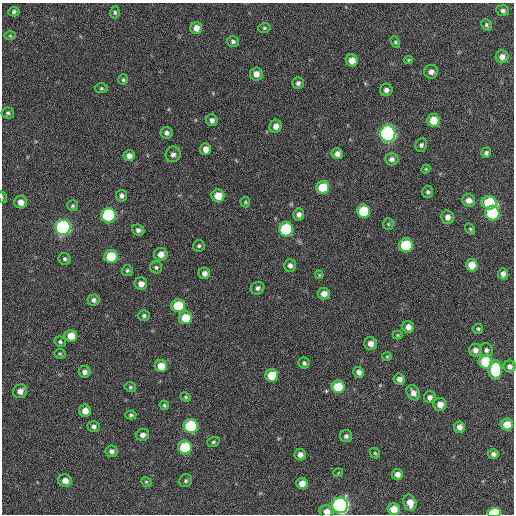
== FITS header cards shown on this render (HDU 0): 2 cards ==
NAXIS1  =                  512 / Axis length
NAXIS2  =                  512 / Axis length

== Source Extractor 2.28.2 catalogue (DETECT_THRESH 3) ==
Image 512 x 512 px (HDU 0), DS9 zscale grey, 1 PNG px = 1 image px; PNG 516 x 516 px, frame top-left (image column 1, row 512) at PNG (2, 3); each listed source drawn as its Kron ellipse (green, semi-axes under 4 px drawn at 4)
Background 370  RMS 19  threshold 56.1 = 3 sigma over >= 5 px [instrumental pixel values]
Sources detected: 123; all 123 listed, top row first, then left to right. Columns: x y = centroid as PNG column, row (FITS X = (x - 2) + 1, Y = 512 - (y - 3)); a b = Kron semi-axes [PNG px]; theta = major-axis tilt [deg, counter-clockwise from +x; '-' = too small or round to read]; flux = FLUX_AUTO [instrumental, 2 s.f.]
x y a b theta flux
503 10 6 5 - 3500
14 12 5 5 - 3000
115 12 6 4 -87 2200
487 25 6 5 - 2300
196 28 6 6 - 10000
264 28 6 5 - 2100
10 36 6 4 -1 1500
233 42 6 5 - 3300
395 42 6 4 -62 1800
502 57 6 6 - 7800
352 60 6 6 - 13000
408 60 5 4 - 1400
431 72 7 7 - 6300
256 74 6 6 - 9000
123 80 5 4 - 2200
298 83 6 5 - 3900
101 88 6 5 - 2000
386 90 6 6 - 5000
8 113 6 5 - 2700
212 120 6 5 - 5000
433 120 6 6 - 22000
276 126 6 6 - 8100
166 133 6 6 - 4300
388 134 8 7 - 290000
421 145 7 6 - 3400
205 149 6 5 - 8600
486 153 5 5 - 3000
173 154 8 7 - 5700
337 154 6 5 - 6400
129 156 5 5 - 7000
392 159 7 6 - 5100
426 169 4 4 - 1300
323 188 6 6 - 31000
428 192 6 5 - 3000
121 196 6 5 - 4100
218 196 6 6 - 18000
2 197 6 3 -73 1400
468 200 6 6 - 7700
21 202 6 6 - 9800
245 202 5 5 - 1700
489 203 7 7 - 58000
73 206 5 5 - 2100
363 211 6 6 - 47000
492 213 7 7 - 79000
299 214 6 5 - 5200
108 215 7 7 - 130000
448 217 7 6 - 6800
388 224 5 5 - 2100
63 227 7 7 - 210000
286 229 7 7 - 93000
470 229 6 4 -60 1800
138 230 6 5 - 4400
406 245 7 6 - 70000
199 246 6 5 - 2400
161 254 7 6 - 11000
111 256 6 6 - 36000
65 259 6 5 - 2500
290 265 6 6 - 4800
472 265 6 5 - 18000
156 267 6 6 - 2700
127 270 5 5 - 2400
204 273 6 5 - 5900
503 274 5 5 - 5900
319 275 4 3 - 1400
141 284 6 6 - 8900
257 288 7 6 - 4400
324 294 6 5 - 9000
93 300 6 5 - 4200
178 306 6 6 - 38000
144 316 6 5 - 3000
185 318 7 6 - 26000
408 327 6 6 - 8400
478 329 5 5 - 2200
397 335 5 4 - 1300
71 336 6 6 - 17000
60 342 6 5 - 2600
371 344 6 6 - 8600
475 350 6 6 - 6300
486 350 7 6 - 4100
60 354 5 5 - 1900
387 356 5 4 - 1400
486 362 7 6 - 51000
304 363 5 5 - 3400
161 366 6 6 - 17000
510 366 6 6 - 5800
495 370 10 6 89 58000
85 372 6 6 - 5600
359 372 5 5 - 6300
272 375 6 6 - 26000
399 379 6 5 - 6500
130 387 6 4 -13 2200
338 387 6 6 - 39000
20 391 7 6 - 7800
413 393 8 6 -60 7000
186 397 5 4 - 1800
430 397 6 5 - 4800
440 404 6 6 - 10000
164 405 5 4 - 2100
85 411 6 6 - 11000
131 415 5 4 - 2200
507 424 6 6 - 18000
191 426 7 7 - 79000
94 427 6 5 - 3800
459 427 5 5 - 7200
142 435 7 6 - 5800
346 436 6 6 - 3700
213 442 6 5 - 2200
185 447 7 6 - 58000
111 451 6 6 - 4900
375 453 6 4 -44 1700
493 454 5 5 - 4600
300 455 6 5 - 7000
338 473 5 3 - 1100
397 474 5 5 - 7400
65 481 7 6 - 9800
186 481 7 6 - 2700
146 482 5 4 - 1700
302 484 6 5 - 11000
410 503 8 6 -70 12000
340 505 8 7 - 330000
394 509 6 6 - 17000
327 511 7 6 - 9500
494 513 7 4 4 53000
At the frame edge (FLAGS 8, measured only in part): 4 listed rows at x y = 2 197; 340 505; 327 511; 494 513